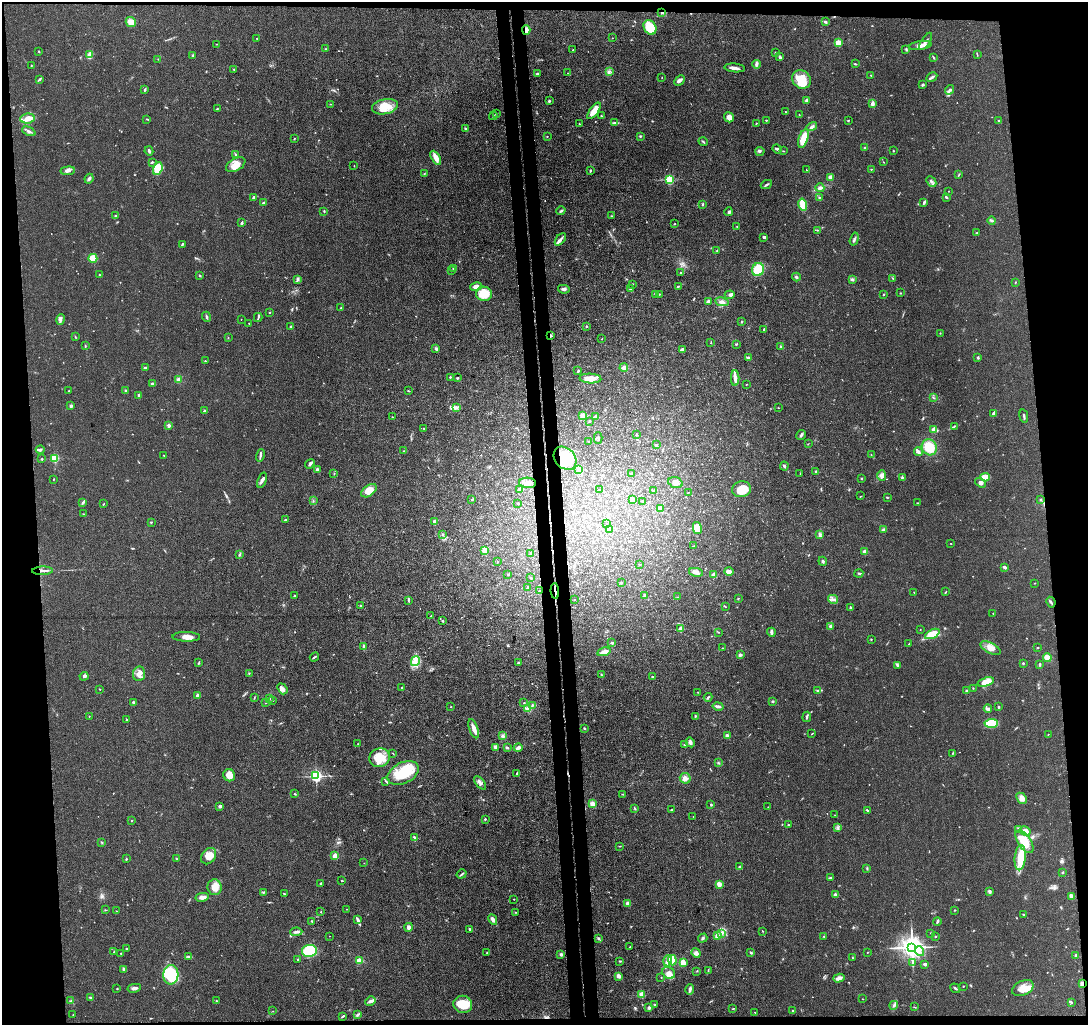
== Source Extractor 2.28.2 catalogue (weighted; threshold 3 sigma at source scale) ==
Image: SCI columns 57-4399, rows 129-4219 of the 4456 x 4379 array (HDU 1 of 3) = the unmasked area's bounding box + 8 px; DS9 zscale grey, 4 x 4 block average (1 PNG px = mean of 4 x 4 image px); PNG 1090 x 1027 px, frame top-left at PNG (2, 2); each listed source drawn as its Kron ellipse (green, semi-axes under 4 px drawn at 4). Shown black and unused: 11% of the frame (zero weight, under 3 of 4 exposures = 5% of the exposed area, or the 3 px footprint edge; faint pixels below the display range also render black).
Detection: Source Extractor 2.28.2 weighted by HDU 2 'WHT'. Background 0.0696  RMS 0.0068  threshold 0.0307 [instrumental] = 3 sigma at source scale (4.5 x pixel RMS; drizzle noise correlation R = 1.50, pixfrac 1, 0.05/0.05 arcsec/px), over >= 5 px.
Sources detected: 650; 1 too faint to see at this stretch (4 x 4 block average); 1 inside a brighter object's white glare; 3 cosmic-ray / hot-pixel residue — neither listed nor drawn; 9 coinciding with a brighter row at this scale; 26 inside a brighter listed object's ellipse — not listed separately; of the other 610, all 500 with FLUX_AUTO >= 1.41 (the completeness limit of this list) listed and drawn (110 fainter detections not listed), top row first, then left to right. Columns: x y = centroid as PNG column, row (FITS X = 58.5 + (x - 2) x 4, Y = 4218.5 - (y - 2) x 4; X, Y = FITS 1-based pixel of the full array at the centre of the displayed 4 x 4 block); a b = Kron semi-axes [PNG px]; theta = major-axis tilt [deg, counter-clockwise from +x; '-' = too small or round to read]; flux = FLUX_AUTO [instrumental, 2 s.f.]
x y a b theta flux
662 13 3 2 - 4.9
825 21 4 2 - 7
131 22 5 4 - 34
650 27 8 6 -59 110
526 30 5 2 - 31
257 38 2 2 - 2
612 38 2 2 - 1.5
926 41 10 3 57 13
838 43 2 2 - 190
217 44 2 2 - 1.9
920 45 11 4 9 23
325 49 2 2 - 2.7
906 49 3 2 - 1.8
573 50 2 2 - 2.2
39 51 2 2 - 2.9
775 53 2 2 - 3.1
977 54 3 2 - 2.3
90 55 4 3 - 43
193 55 2 2 - 19
780 57 3 2 - 5
933 57 3 2 - 3.5
158 59 2 2 - 1.9
756 64 4 3 - 7.8
855 64 3 2 - 3.1
31 66 3 2 - 2.7
735 68 10 3 -6 18
234 69 2 2 - 1.9
609 72 2 2 - 5.1
537 73 3 2 - 5.3
568 73 2 2 - 1.4
871 75 2 2 - 2.3
932 77 6 2 29 7.2
662 78 2 2 - 1.4
40 79 4 2 - 5.6
801 79 10 8 -39 93
680 80 6 3 45 11
923 85 4 2 - 4.7
145 90 4 2 - 4.3
950 90 5 3 - 7.8
807 100 3 2 - 6.1
549 101 3 2 - 4.5
873 103 4 2 - 15
331 104 2 2 - 1.5
385 107 13 7 12 67
217 109 2 2 - 1.8
594 111 10 3 54 55
786 112 2 2 - 1.7
496 114 2 2 - 4.8
799 115 3 2 - 2.1
493 116 4 2 - 5.6
601 116 2 2 - 2.4
729 117 5 5 - 22
27 118 7 5 7 28
147 119 3 2 - 2.7
766 120 3 2 - 2.6
848 120 2 2 - 2.2
999 120 2 2 - 2.1
615 123 4 2 - 5.4
756 123 2 2 - 1.4
579 124 2 2 - 2.3
812 127 5 3 - 11
465 129 3 2 - 6.2
29 131 7 2 -24 8.7
547 136 2 2 - 2.3
640 136 3 2 - 4.4
294 139 2 2 - 2.2
803 139 10 4 73 69
703 142 4 2 - 5
865 148 2 2 - 4.9
777 149 5 2 - 10
149 151 4 2 - 8.5
760 151 4 3 - 6.8
783 151 2 2 - 2
893 151 2 2 - 2.6
236 155 2 2 - 3.2
436 158 8 3 -60 36
152 162 3 2 - 4.3
883 162 2 2 - 1.5
236 165 10 6 27 37
354 166 2 2 - 2.6
158 169 6 4 71 83
871 169 2 2 - 5.2
806 170 2 2 - 1.9
68 171 7 3 6 13
590 171 3 2 - 3.6
424 174 2 2 - 1.6
959 174 2 2 - 1.9
830 177 3 3 - 20
89 179 5 3 - 7.9
670 180 2 2 - 400
931 182 6 2 -45 7
766 185 6 2 27 6.1
820 188 4 3 - 10
948 191 2 2 - 1.5
254 197 4 3 - 6.5
819 197 2 2 - 3.3
946 197 3 2 - 5.1
924 202 4 2 - 6.2
264 203 4 2 - 7
703 204 4 2 - 3.8
803 204 6 4 -76 59
324 211 3 2 - 2.5
561 211 4 2 - 5.7
728 212 4 3 - 6.5
115 216 2 2 - 3.9
611 216 3 2 - 2.6
992 220 4 2 - 6
241 223 4 2 - 5.7
675 224 2 2 - 2.7
737 226 2 2 - 1.9
817 230 2 2 - 2.2
977 233 2 2 - 3.5
764 237 3 2 - 11
560 239 7 2 51 12
854 239 6 2 74 7.5
182 244 3 2 - 5.1
717 250 3 2 - 2.6
93 258 4 4 - 60
454 268 3 2 - 5.8
452 270 3 2 - 3.4
758 270 6 6 - 110
681 273 3 2 - 3.6
100 275 3 2 - 2.9
200 275 3 2 - 3.4
796 277 4 2 - 6.3
893 278 2 2 - 3.5
298 279 4 2 - 6.4
852 279 4 3 - 5.9
1015 282 2 2 - 2.3
632 284 2 2 - 1.7
679 286 3 2 - 4.1
476 287 6 3 12 21
630 288 3 2 - 4.2
564 289 6 3 -10 10
901 293 2 2 - 2.5
484 294 8 7 - 88
655 294 3 2 - 3.5
660 294 2 2 - 2.6
884 294 2 2 - 4
730 295 5 3 - 8.9
708 301 2 2 - 21
722 302 7 4 -10 17
341 308 2 2 - 3.4
270 313 3 2 - 2.7
206 317 5 2 - 6.1
258 317 4 2 - 4.6
60 319 5 2 - 8.6
241 319 2 2 - 2.2
741 322 3 2 - 2.4
249 323 2 2 - 1.4
587 326 2 2 - 3.5
291 327 2 2 - 26
764 329 3 2 - 3.9
940 333 2 2 - 1.4
551 336 3 2 - 4.7
75 337 4 2 - 2.2
228 338 2 2 - 1.8
602 339 2 2 - 1.6
711 343 2 2 - 2.7
736 344 3 2 - 3.3
85 346 3 2 - 2.2
781 347 3 2 - 6.7
436 349 3 2 - 5
682 350 4 3 - 13
748 357 3 2 - 5.4
978 357 3 2 - 4.6
205 361 2 2 - 3.3
145 368 3 2 - 5.2
624 368 4 4 - 13
578 371 3 2 - 3.4
450 377 2 2 - 4.4
457 378 4 2 - 3.5
735 378 8 4 90 18
178 379 3 3 - 8.6
590 379 11 5 -3 37
152 384 3 2 - 11
746 384 2 2 - 2.2
126 390 3 2 - 6.2
68 391 2 2 - 2.4
408 391 3 2 - 2.6
139 395 2 2 - 10
933 398 3 2 - 2.4
71 406 4 3 - 6.6
456 408 4 3 - 8.4
778 408 2 2 - 1.6
204 411 3 2 - 3.2
994 413 3 2 - 11
583 415 2 2 - 42
596 416 2 2 - 21
1024 416 7 2 -77 5.9
392 417 2 2 - 1.4
589 421 2 2 - 14
169 425 3 2 - 7.8
954 426 3 2 - 3.7
424 429 2 2 - 1.8
934 429 3 2 - 33
636 434 2 2 - 4.3
801 435 5 2 - 9.1
598 438 6 2 -90 4.8
589 441 2 2 - 2.3
808 444 2 2 - 1.8
656 445 2 2 - 9.1
929 447 8 7 - 80
40 450 4 2 - 5.8
404 451 3 2 - 2.6
918 452 4 3 - 8.2
164 455 2 2 - 2.1
260 455 6 2 77 8
871 455 2 2 - 1.5
55 458 2 2 - 310
565 458 13 10 -48 150
42 459 2 2 - 10
310 464 5 2 - 9.4
784 466 4 2 - 6.8
317 470 4 3 - 8.7
579 470 4 3 - 6.9
816 471 3 2 - 5.2
334 474 2 2 - 1.8
631 474 2 2 - 9.5
800 474 2 2 - 2
882 475 5 3 - 12
902 477 3 2 - 5.3
985 477 5 3 - 55
861 478 2 2 - 2.9
53 479 2 2 - 2.2
262 480 8 3 69 11
528 483 8 5 -3 25
675 483 7 5 -21 22
981 483 6 4 -35 12
741 489 9 8 - 71
520 490 2 2 - 35
599 490 2 2 - 2.6
369 491 9 5 36 45
654 491 3 2 - 5.6
688 492 2 2 - 1.9
861 496 2 2 - 1.8
887 497 2 2 - 3.1
472 500 2 2 - 6.6
632 500 2 2 - 29
1040 500 3 2 - 4.1
313 501 2 2 - 1.4
643 501 2 2 - 4.3
83 502 3 3 - 6.4
518 503 3 2 - 2
918 503 3 2 - 2.3
104 504 2 2 - 2.5
661 509 2 2 - 2.4
84 514 2 2 - 1.5
285 520 3 2 - 3.9
151 522 2 2 - 3.5
434 522 4 3 - 9.1
607 524 2 2 - 1.8
697 528 6 4 -76 38
609 530 3 2 - 48
883 530 3 3 - 7.9
442 534 2 2 - 3.3
819 534 3 2 - 5.9
951 543 2 2 - 1.7
693 546 3 2 - 2.1
485 550 2 2 - 75
865 552 2 2 - 71
239 554 3 2 - 3.7
531 554 2 2 - 10
823 561 4 2 - 6
497 562 2 2 - 2
640 565 2 2 - 1.6
1004 567 3 2 - 11
42 571 10 2 2 16
729 571 5 3 - 26
696 572 7 3 -11 16
859 573 4 2 - 5.1
508 574 2 2 - 5.6
714 574 2 2 - 28
531 578 3 2 - 2.8
621 583 3 2 - 3.4
1035 583 2 2 - 1.8
527 587 2 2 - 1.7
539 590 2 2 - 1.9
555 591 8 2 -86 18
914 592 3 2 - 1.6
946 592 3 2 - 2.3
294 596 3 2 - 3.1
645 596 3 3 - 14
678 597 2 2 - 1.7
738 598 2 2 - 3.2
833 599 5 3 - 9.3
408 600 3 2 - 3.9
575 600 2 2 - 1.5
1051 602 5 2 - 5.3
360 605 2 2 - 2.2
725 606 3 2 - 2
850 608 4 2 - 4.1
993 613 2 2 - 3.7
431 616 3 2 - 2.6
443 621 3 2 - 3.2
830 626 3 3 - 5.1
681 629 2 2 - 110
920 630 2 2 - 1.7
718 632 2 2 - 2.2
771 632 4 3 - 9.4
932 634 8 3 28 99
186 637 14 4 -1 28
871 639 2 2 - 2.5
612 643 3 2 - 4.8
909 644 3 2 - 2.8
363 647 4 2 - 7.2
722 648 2 2 - 1.6
990 648 11 5 -25 36
1037 648 2 2 - 3.1
604 652 7 3 15 30
740 655 3 2 - 10
314 657 5 2 - 6.1
1047 657 4 3 - 26
415 661 5 3 - 13
518 662 2 2 - 3.2
199 663 3 2 - 3
1023 663 2 2 - 3.8
1040 664 2 2 - 6.5
898 665 2 2 - 2.9
249 673 2 2 - 2.1
139 674 7 6 - 32
601 675 3 2 - 3.6
84 676 4 2 - 10
652 677 2 2 - 12
986 682 8 4 17 47
402 687 3 2 - 2.5
973 688 2 2 - 2
100 689 2 2 - 3
282 689 6 4 -52 14
818 691 3 2 - 6.7
966 691 3 2 - 4.2
698 692 2 2 - 1.7
197 695 2 2 - 38
254 697 2 2 - 2.1
708 697 4 2 - 6.4
269 698 3 3 - 6.5
273 700 2 2 - 2.3
772 701 3 2 - 3.7
133 702 2 2 - 16
266 703 2 2 - 2.1
524 703 2 2 - 2
532 705 2 2 - 4.4
718 706 5 2 - 14
451 707 2 2 - 1.7
999 707 2 2 - 3.1
527 709 4 4 - 12
988 709 4 3 - 8.7
89 716 2 2 - 2.8
695 716 3 2 - 3.4
807 717 5 2 - 7
126 719 2 2 - 2.9
991 723 7 4 4 110
584 728 3 2 - 3.2
474 729 10 3 -72 25
812 734 3 2 - 2.1
1048 734 2 2 - 1.6
503 736 3 3 - 6.8
727 736 4 3 - 12
690 742 5 3 - 13
358 744 2 2 - 2
685 745 3 2 - 4.7
496 747 2 2 - 24
507 747 3 2 - 5
518 748 4 2 - 15
393 753 3 2 - 2.1
953 753 2 2 - 1.9
379 758 10 9 - 71
718 763 3 2 - 4.2
403 773 17 10 28 160
517 773 2 2 - 2.5
229 775 6 5 - 36
316 776 2 2 - 890
685 778 5 5 - 17
386 781 3 2 - 3.5
480 783 8 3 -51 13
295 794 3 2 - 2.7
623 794 2 2 - 2.7
1021 798 6 4 -46 22
592 804 3 3 - 18
711 805 3 2 - 3.1
220 806 2 2 - 10
768 807 2 2 - 2.4
635 809 3 2 - 2.5
672 810 3 2 - 4.1
867 810 3 2 - 3.9
835 815 2 2 - 1.4
693 816 2 2 - 1.4
485 819 3 2 - 3.4
131 820 2 2 - 2
788 825 2 2 - 3.6
838 827 2 2 - 2.6
1019 829 3 2 - 3.2
1025 831 5 4 - 29
415 838 4 3 - 7.1
1024 842 13 6 -56 98
102 843 2 2 - 3.4
620 846 2 2 - 2.4
209 856 9 6 52 32
335 856 2 2 - 130
1020 858 12 5 85 65
126 859 2 2 - 3.7
177 859 2 2 - 2.9
364 863 2 2 - 1.6
740 867 2 2 - 3.1
867 868 2 2 - 3.3
1062 872 2 2 - 2.5
462 874 5 2 - 5.7
831 878 2 2 - 2.7
341 881 3 2 - 2.1
321 883 2 2 - 4.4
719 884 2 2 - 36
215 887 8 7 - 42
990 891 4 3 - 7.4
263 892 2 2 - 2.3
284 894 2 2 - 3.2
835 895 2 2 - 12
1071 896 4 3 - 18
202 897 6 3 11 20
514 899 2 2 - 2.1
628 903 3 3 - 14
346 909 2 2 - 1.7
105 910 2 2 - 2
954 910 2 2 - 2.7
117 911 2 2 - 1.8
321 912 2 2 - 1.5
516 912 2 2 - 1.6
1023 915 4 2 - 3.8
358 920 4 2 - 7.2
493 920 5 3 - 12
311 921 2 2 - 2.7
937 921 4 2 - 5.2
409 927 4 4 - 13
469 929 3 2 - 4.9
762 931 2 2 - 1.7
296 932 6 3 4 9.1
722 933 3 2 - 4.8
931 933 2 2 - 1.9
329 936 2 2 - 1.5
717 936 4 3 - 13
823 936 2 2 - 2
935 936 3 2 - 2.2
599 938 4 2 - 5.1
703 938 5 2 - 5.7
630 947 2 2 - 4.8
912 947 4 3 - 4200
126 948 2 2 - 5.3
309 951 7 6 - 180
919 951 5 3 - 13
114 952 4 2 - 2.6
867 952 2 2 - 2.5
121 953 2 2 - 1.9
487 953 2 2 - 3.6
696 953 5 4 - 12
751 953 3 2 - 4.5
561 954 3 2 - 10
1076 955 2 2 - 14
189 956 3 2 - 3.7
852 957 2 2 - 1.8
298 959 2 2 - 2.4
359 960 4 2 - 36
672 960 5 3 - 45
620 961 3 2 - 3.5
668 961 5 4 - 24
683 963 4 3 - 34
912 963 2 2 - 1.8
925 964 3 2 - 7.7
124 969 3 3 - 11
697 971 2 2 - 1.9
708 971 3 2 - 1.6
669 973 7 5 -34 22
171 975 10 7 87 180
619 976 3 3 - 15
661 977 2 2 - 1.6
839 978 6 3 16 21
1082 984 3 2 - 16
963 986 2 2 - 2.8
117 988 2 2 - 2.3
134 988 7 3 11 12
955 988 5 2 - 4.5
1023 988 11 7 26 42
690 989 5 2 - 13
642 995 2 2 - 130
90 998 2 2 - 7.5
863 999 2 2 - 1.6
71 1001 3 2 - 4
216 1001 2 2 - 2.3
370 1001 5 3 - 10
1071 1002 3 2 - 3.3
463 1004 9 8 - 77
655 1005 3 2 - 2.4
894 1005 4 3 - 7.7
914 1007 3 2 - 2.4
649 1008 4 3 - 7.3
733 1009 3 2 - 2.2
273 1011 2 2 - 1.5
793 1011 2 2 - 4.5
755 1012 2 2 - 1.4
73 1015 2 2 - 2.3
357 1015 3 2 - 5.6
343 1016 3 2 - 4.2
Overlapping masked pixels (flux is a lower limit): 7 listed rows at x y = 662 13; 526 30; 551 336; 565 458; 42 571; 555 591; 1082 984
Diffuse or blended objects may show on this block-average render without a row.